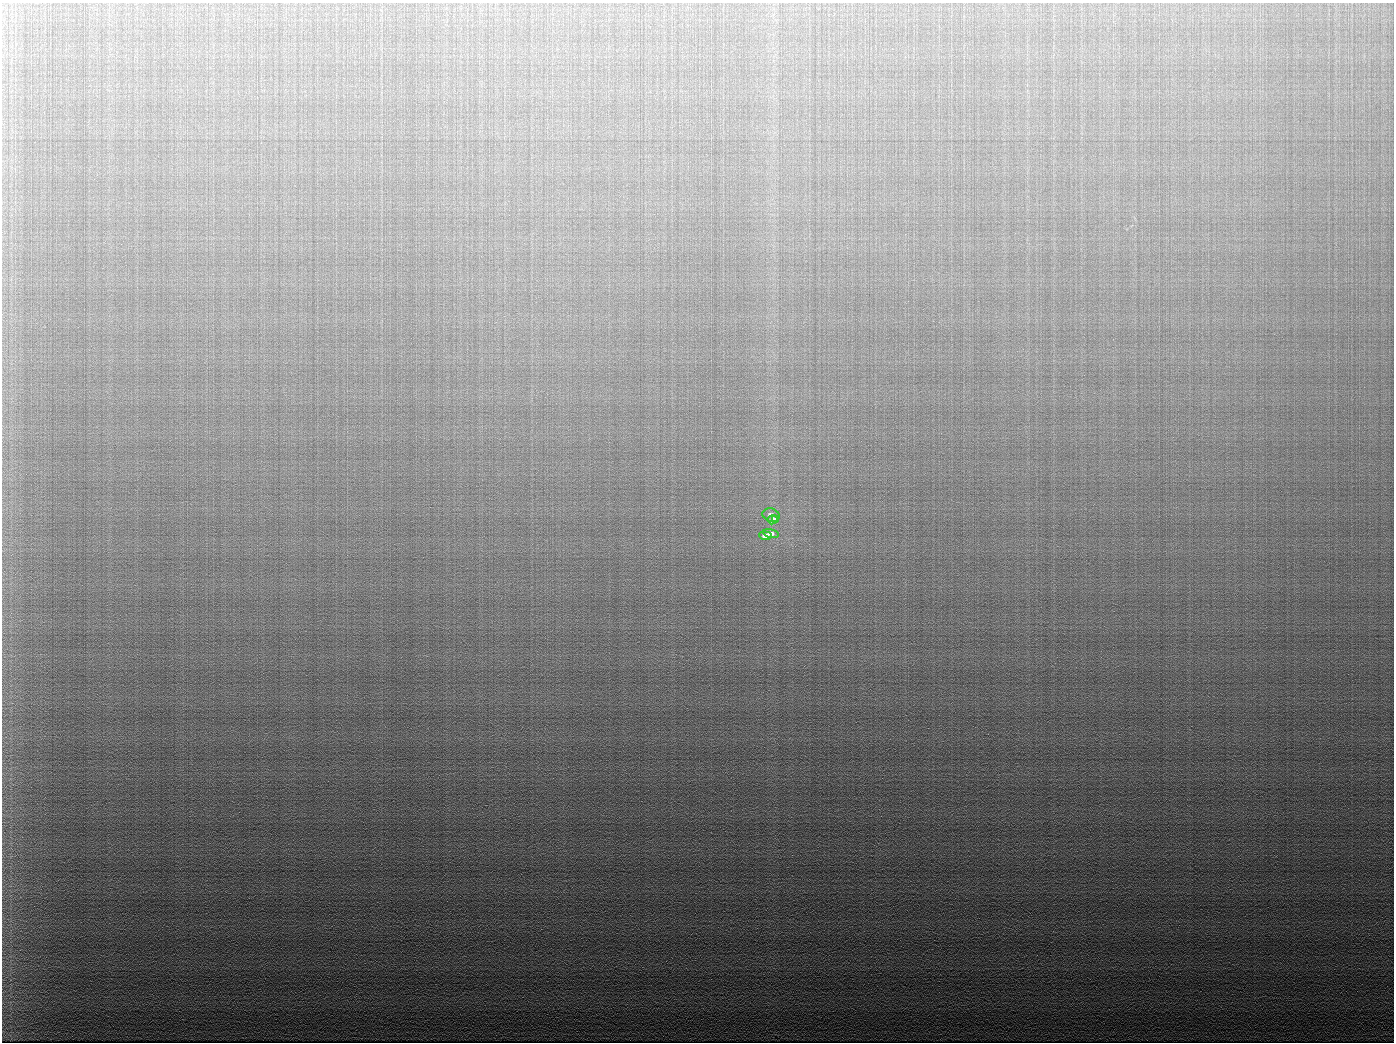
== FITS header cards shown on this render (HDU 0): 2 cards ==
NAXIS1  =                 1392 / length of data axis 1
NAXIS2  =                 1040 / length of data axis 2

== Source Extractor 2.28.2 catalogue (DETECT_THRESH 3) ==
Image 1392 x 1040 px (HDU 0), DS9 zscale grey, 1 PNG px = 1 image px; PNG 1396 x 1044 px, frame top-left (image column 1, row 1040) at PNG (2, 3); each listed source drawn as its Kron ellipse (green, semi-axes under 4 px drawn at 4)
Background 1580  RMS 110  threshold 319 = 3 sigma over >= 5 px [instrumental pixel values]
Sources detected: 5; all 5 listed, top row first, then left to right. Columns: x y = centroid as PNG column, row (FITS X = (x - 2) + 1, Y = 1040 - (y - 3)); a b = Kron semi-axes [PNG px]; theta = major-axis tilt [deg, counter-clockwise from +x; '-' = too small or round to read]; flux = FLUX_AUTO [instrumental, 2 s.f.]
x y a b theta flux
771 515 9 6 -21 52000
773 520 5 3 - 34000
776 520 4 3 - 46000
771 533 8 4 -12 45000
765 536 6 4 -8 71000